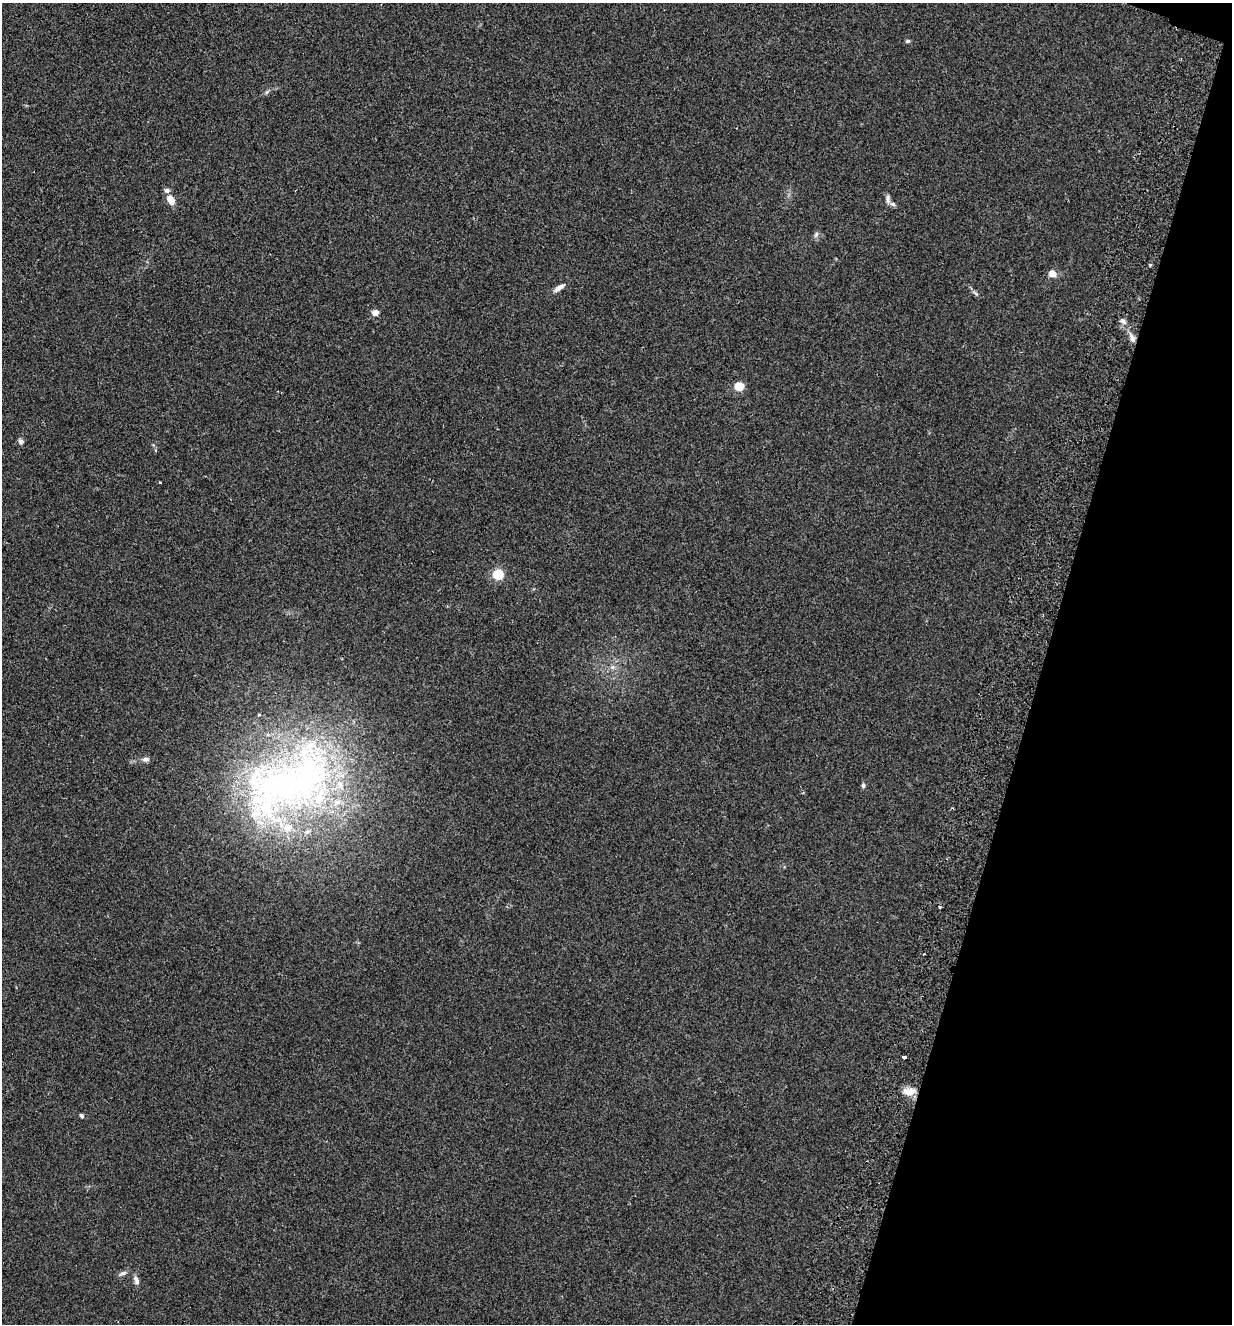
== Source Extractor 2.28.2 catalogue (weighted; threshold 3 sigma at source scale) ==
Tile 8 of 4 x 4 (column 4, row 2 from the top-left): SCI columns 4006-5235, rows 2668-3989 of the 5423 x 5336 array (HDU 1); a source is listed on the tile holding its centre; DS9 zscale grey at full resolution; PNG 1234 x 1326 px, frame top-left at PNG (2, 3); no overlay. Shown black and unused: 15% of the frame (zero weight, under 2 of 3 exposures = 3% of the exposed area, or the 3 px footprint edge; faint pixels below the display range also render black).
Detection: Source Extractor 2.28.2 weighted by HDU 2 'WHT'; one run over the whole footprint, this tile lists its part. Background 0.0241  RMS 0.0062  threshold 0.0281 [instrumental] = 3 sigma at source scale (4.5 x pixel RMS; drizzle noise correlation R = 1.50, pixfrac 1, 0.05/0.05 arcsec/px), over >= 5 px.
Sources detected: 33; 7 inside a brighter listed object's ellipse — not listed separately; the other 26 listed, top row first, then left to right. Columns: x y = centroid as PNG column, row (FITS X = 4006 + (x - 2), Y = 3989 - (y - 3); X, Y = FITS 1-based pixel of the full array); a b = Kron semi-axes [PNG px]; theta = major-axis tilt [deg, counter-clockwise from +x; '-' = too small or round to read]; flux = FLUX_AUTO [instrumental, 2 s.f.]
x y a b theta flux
907 41 6 5 - 0.86
267 92 8 3 45 1
170 199 10 7 -53 5.4
888 199 12 6 -82 2.2
816 234 9 5 63 1.5
1150 265 5 3 - 0.63
1052 273 9 8 - 4.6
559 288 15 6 33 3.6
375 313 4 4 - 7.6
1123 321 9 5 -43 2
1132 338 9 7 -58 3.1
739 386 5 5 - 24
20 441 7 7 - 1.6
160 483 2 2 - 0.61
498 574 5 5 - 57
612 667 7 6 - 1.7
146 759 9 6 5 2.1
287 784 139 76 29 300
863 785 6 5 - 1.3
940 907 3 3 - 1.1
924 954 3 2 - 0.61
904 1057 4 3 - 3.1
909 1092 14 9 4 6.7
82 1116 5 4 - 1.5
123 1273 10 5 16 1.8
136 1280 13 6 -69 2.4